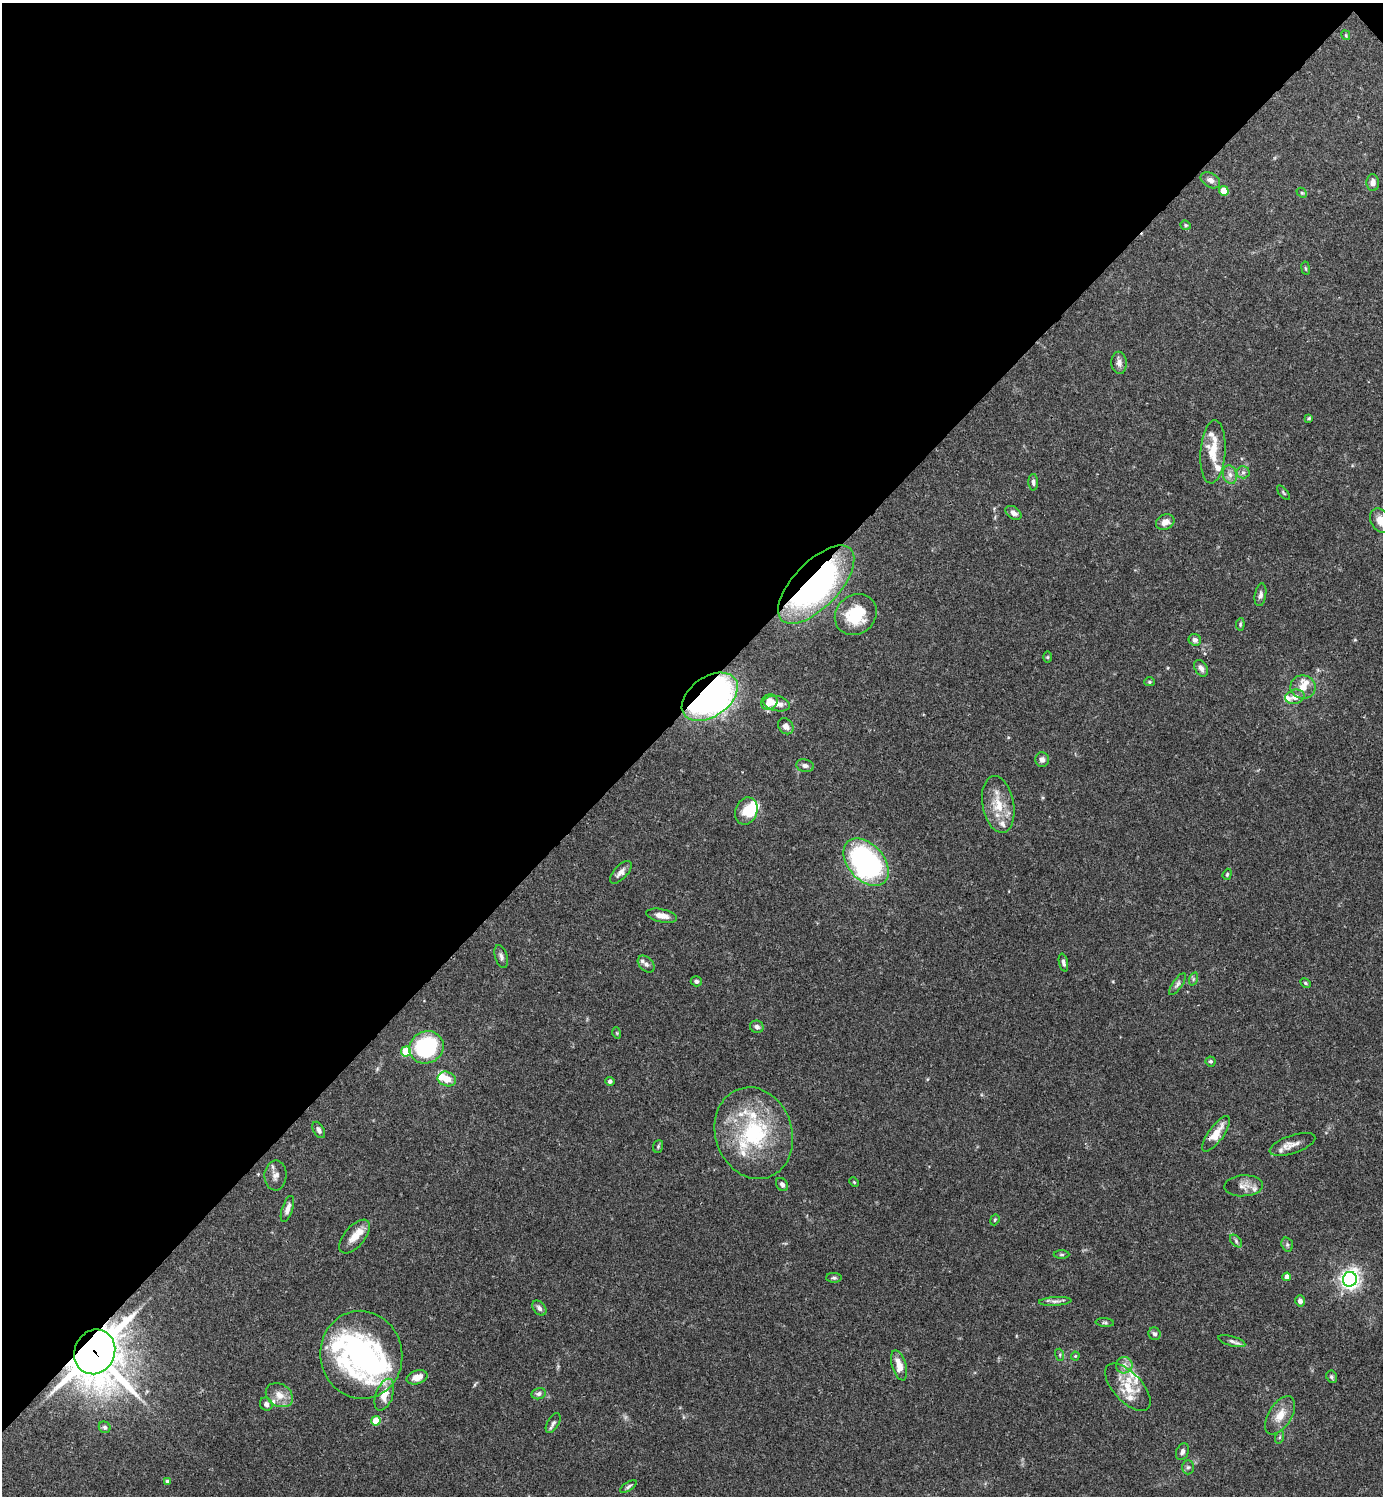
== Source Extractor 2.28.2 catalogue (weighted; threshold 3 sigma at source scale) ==
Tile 2 of 4 x 4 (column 2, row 1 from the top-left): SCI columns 1681-3061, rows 4485-5978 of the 5981 x 5981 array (HDU 1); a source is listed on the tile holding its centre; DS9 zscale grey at full resolution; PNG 1385 x 1498 px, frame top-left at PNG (2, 3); each listed source drawn as its Kron ellipse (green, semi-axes under 4 px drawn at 4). Shown black and unused: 47% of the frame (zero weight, under 3 of 4 exposures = <1% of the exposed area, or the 3 px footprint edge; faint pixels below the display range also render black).
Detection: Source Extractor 2.28.2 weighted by HDU 2 'WHT'; one run over the whole footprint, this tile lists its part. Background 0.0657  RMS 0.0032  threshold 0.0143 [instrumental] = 3 sigma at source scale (4.5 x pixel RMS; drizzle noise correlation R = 1.50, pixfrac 1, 0.05/0.05 arcsec/px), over >= 5 px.
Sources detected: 122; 1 inside a brighter object's white glare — neither listed nor drawn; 22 inside a brighter listed object's ellipse — not listed separately; the other 99 listed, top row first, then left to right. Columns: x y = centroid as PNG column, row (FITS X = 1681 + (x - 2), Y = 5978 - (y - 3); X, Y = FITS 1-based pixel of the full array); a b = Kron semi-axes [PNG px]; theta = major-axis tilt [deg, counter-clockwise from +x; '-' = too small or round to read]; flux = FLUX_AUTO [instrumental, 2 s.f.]
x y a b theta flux
1346 35 5 4 - 0.32
1210 180 10 7 -32 1.6
1373 183 8 6 -87 1.4
1224 191 5 5 - 6.8
1302 193 6 4 -42 0.45
1186 225 5 4 - 0.42
1306 268 7 3 -81 0.4
1119 363 11 7 -86 1.5
1309 418 4 4 - 0.39
1213 452 32 12 86 6.8
1243 472 6 6 - 0.83
1230 475 9 7 -75 1.4
1033 482 8 5 -89 0.9
1283 493 9 3 -51 0.46
1014 513 9 6 -34 1.4
1380 521 13 9 -61 3.5
1165 522 9 7 29 2.2
816 585 49 23 46 88
1260 595 11 5 80 1.1
856 615 22 19 41 12
1240 624 6 4 84 0.43
1195 640 6 5 - 1.3
1047 657 6 4 89 0.38
1201 668 9 6 -60 1.3
1149 682 5 4 - 0.47
1303 687 12 11 - 3.2
710 697 31 19 35 150
1295 697 10 7 14 2.1
769 702 8 7 - 4.3
777 704 13 7 -11 2.7
786 726 9 7 -47 1.6
1042 760 7 6 - 1.4
805 766 9 6 -10 1.1
998 804 29 15 -80 7.6
746 811 14 11 69 4.4
866 862 27 18 -48 69
621 872 14 6 47 1.7
1227 874 6 4 69 0.46
662 916 16 6 -11 2.7
501 957 12 6 -73 1.1
1063 963 9 4 -77 0.9
646 964 10 6 -44 1.2
1193 979 7 4 72 0.51
696 981 5 5 - 0.8
1305 983 6 4 -28 0.39
1177 984 13 4 56 0.9
757 1027 7 6 - 1.1
617 1033 5 3 - 0.3
426 1047 17 16 - 29
406 1052 5 5 - 12
1211 1061 5 5 - 0.54
447 1079 9 7 -19 3.8
610 1081 4 4 - 0.76
319 1130 9 5 -61 0.99
754 1133 46 38 -71 34
1216 1134 21 7 54 5
1292 1144 24 9 19 2.8
658 1146 6 5 - 0.55
275 1175 15 11 88 2.2
854 1182 5 3 - 0.31
782 1184 7 5 -55 1.2
1243 1186 19 10 3 2.5
287 1209 13 5 71 1.9
995 1220 6 4 68 0.4
355 1237 20 10 50 3.8
1236 1241 7 4 -47 0.65
1287 1245 7 5 -70 0.64
1062 1255 8 4 0 0.48
1287 1277 4 4 - 1.9
834 1278 8 5 -2 0.6
1350 1279 7 7 - 130
1055 1301 16 4 3 1.1
1300 1301 5 5 - 1.2
539 1308 8 5 -49 1.2
1105 1323 9 4 -4 0.54
1155 1334 6 6 - 0.91
1232 1341 14 5 -15 1.1
95 1352 23 20 65 980
361 1355 44 41 -78 80
1060 1355 6 4 -73 0.42
1075 1356 4 4 - 0.32
899 1365 15 7 -73 3.9
1124 1365 8 8 - 1.7
417 1377 11 6 19 3.1
1332 1377 6 5 - 0.62
1128 1387 29 14 -47 8.2
539 1394 7 5 12 0.95
279 1395 14 11 -33 3.5
384 1395 17 8 70 4.2
266 1404 7 6 - 1.1
1280 1415 21 11 57 4.8
376 1421 5 4 - 8
553 1423 11 5 59 0.96
105 1427 6 5 - 0.67
1280 1437 6 4 70 0.5
1182 1452 9 6 68 1.1
1188 1467 7 6 - 0.77
167 1482 4 4 - 0.94
628 1486 9 4 31 0.68
Overlapping masked pixels (flux is a lower limit): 3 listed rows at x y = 816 585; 710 697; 95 1352
Isophote crosses this tile's border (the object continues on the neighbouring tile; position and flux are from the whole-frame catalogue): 1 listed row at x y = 1380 521